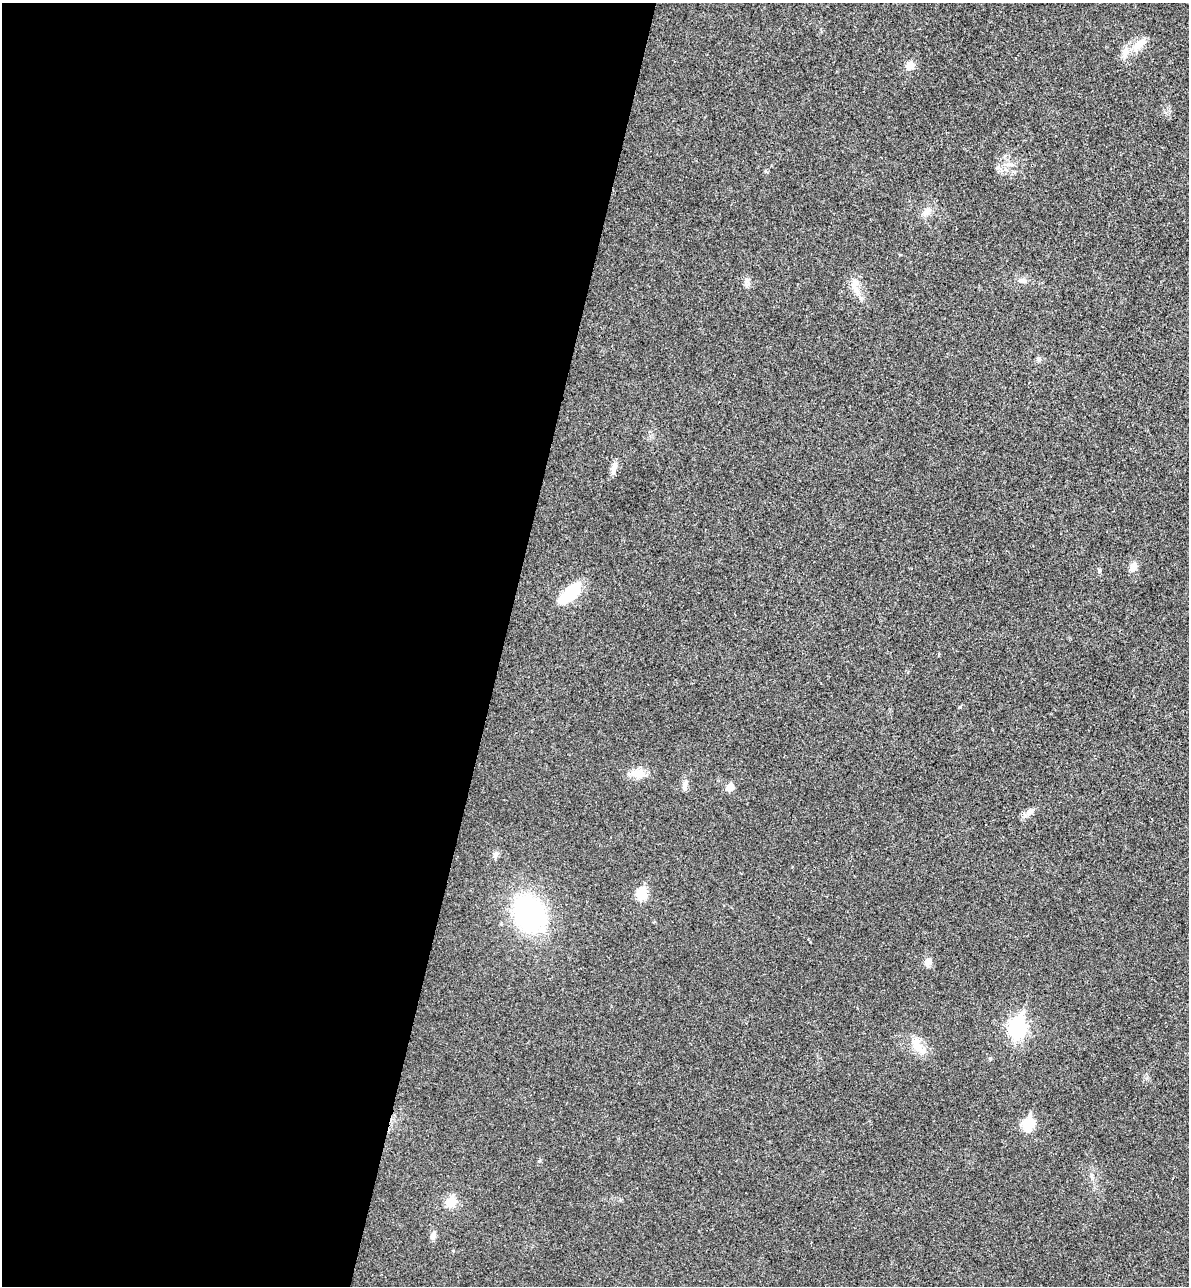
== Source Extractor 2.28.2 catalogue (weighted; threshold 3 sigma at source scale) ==
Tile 5 of 4 x 4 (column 1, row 2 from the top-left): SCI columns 182-1368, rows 2592-3875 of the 5234 x 5179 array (HDU 1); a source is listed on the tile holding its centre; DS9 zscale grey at full resolution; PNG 1191 x 1288 px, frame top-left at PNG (2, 3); no overlay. Shown black and unused: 42% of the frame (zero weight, under 3 of 4 exposures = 6% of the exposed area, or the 3 px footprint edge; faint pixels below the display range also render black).
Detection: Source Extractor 2.28.2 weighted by HDU 2 'WHT'; one run over the whole footprint, this tile lists its part. Background 0.0229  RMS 0.0045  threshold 0.0203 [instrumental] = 3 sigma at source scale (4.5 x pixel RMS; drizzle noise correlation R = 1.50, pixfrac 1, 0.05/0.05 arcsec/px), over >= 5 px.
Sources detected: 27; all 27 listed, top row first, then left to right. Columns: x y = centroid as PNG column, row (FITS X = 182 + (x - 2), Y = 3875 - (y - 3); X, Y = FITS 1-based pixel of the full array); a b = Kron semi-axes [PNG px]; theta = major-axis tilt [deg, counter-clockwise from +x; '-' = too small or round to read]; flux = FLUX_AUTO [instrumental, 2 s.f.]
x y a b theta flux
1139 44 19 9 50 4.9
1125 52 15 10 80 4.2
910 65 11 10 - 3.1
1009 164 12 4 0 1.7
766 171 6 3 -70 0.52
927 211 12 8 43 2.6
1023 280 11 7 -5 1.9
746 282 7 4 71 1.3
854 284 18 10 75 4.2
1039 359 7 7 - 1.2
614 467 14 8 69 2.5
1133 567 9 7 62 3.5
570 593 29 12 44 17
638 774 18 12 5 5.3
685 784 12 6 67 1.9
730 787 6 5 - 7.4
1030 812 10 8 16 2.1
495 855 10 6 68 1.5
641 894 7 6 - 26
529 913 29 24 -61 81
928 962 10 8 74 2.4
1017 1028 9 7 76 140
918 1047 28 11 -44 7.4
1028 1124 6 6 - 31
539 1161 5 3 - 0.49
451 1202 12 11 - 6.2
433 1235 10 7 85 1.9
Unlisted compact peaks at least as high as the median listed source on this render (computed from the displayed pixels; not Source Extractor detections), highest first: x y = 960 707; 990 1058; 1099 571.